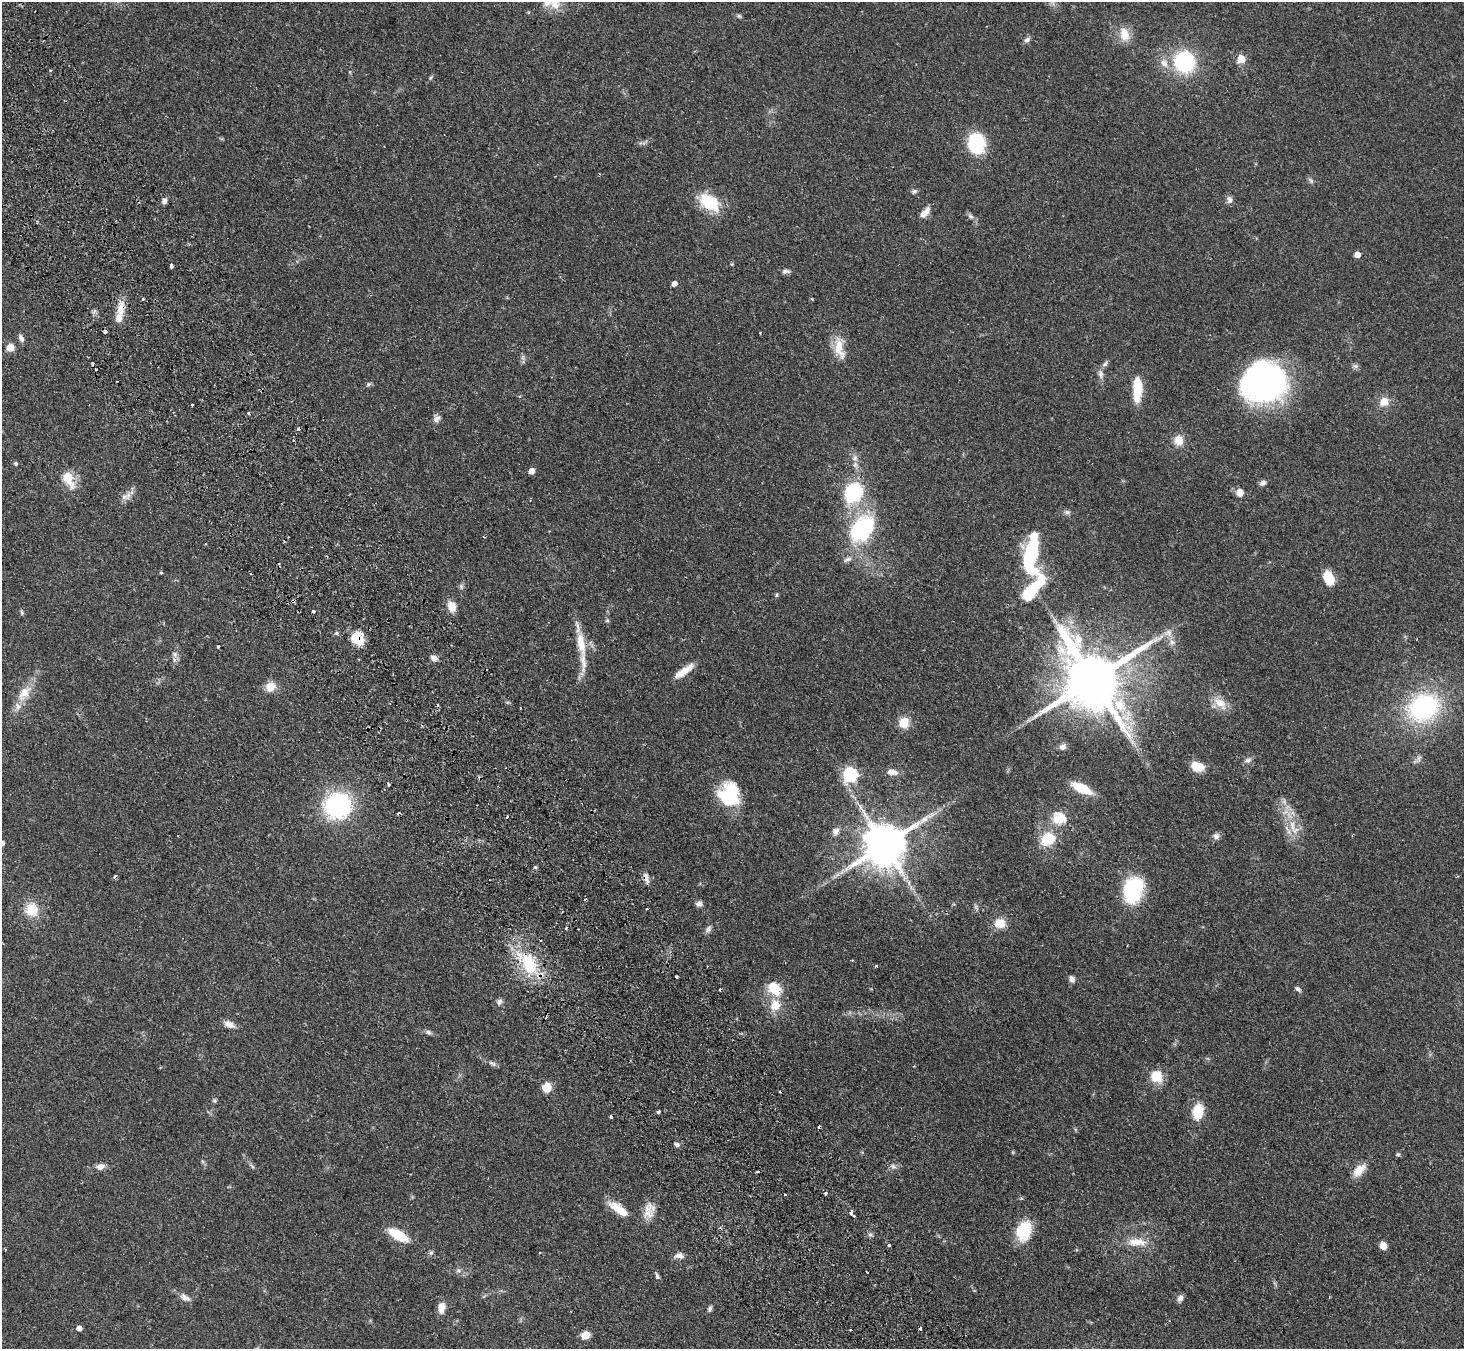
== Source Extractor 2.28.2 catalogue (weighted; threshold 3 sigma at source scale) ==
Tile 11 of 4 x 4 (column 3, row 3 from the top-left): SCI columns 2977-4438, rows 1678-3024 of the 5952 x 5912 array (HDU 1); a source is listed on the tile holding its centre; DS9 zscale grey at full resolution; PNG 1466 x 1351 px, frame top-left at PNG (2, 2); no overlay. Shown black and unused: <1% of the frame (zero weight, under 2 of 3 exposures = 3% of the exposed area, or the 3 px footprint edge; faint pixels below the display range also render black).
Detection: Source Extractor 2.28.2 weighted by HDU 2 'WHT'; one run over the whole footprint, this tile lists its part. Background 0.0677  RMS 0.0052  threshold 0.0234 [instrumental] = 3 sigma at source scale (4.5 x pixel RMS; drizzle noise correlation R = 1.50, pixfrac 1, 0.05/0.05 arcsec/px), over >= 5 px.
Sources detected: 169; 1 too faint to see at this stretch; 1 inside a brighter object's white glare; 14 cosmic-ray / hot-pixel residue — not listed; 7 inside a brighter listed object's ellipse — not listed separately; the other 146 listed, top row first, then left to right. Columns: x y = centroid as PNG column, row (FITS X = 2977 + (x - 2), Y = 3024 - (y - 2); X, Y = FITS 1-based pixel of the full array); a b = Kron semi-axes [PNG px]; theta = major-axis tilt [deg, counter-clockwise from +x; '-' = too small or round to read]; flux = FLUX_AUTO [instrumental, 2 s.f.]
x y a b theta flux
1053 2 10 4 -77 1.2
555 5 15 10 -49 5.9
739 16 7 4 -44 0.8
1124 34 18 12 -76 7.3
1027 40 9 6 26 1.5
1241 59 6 6 - 9.5
1184 62 14 14 - 54
1164 63 14 10 -49 4.6
50 70 4 2 - 0.54
431 77 6 4 70 0.67
976 143 16 12 -85 40
1311 181 10 5 -48 1.2
914 191 8 6 18 1.2
1229 199 10 7 -81 1.9
164 201 7 6 - 1.8
709 202 27 17 -37 18
925 212 15 7 47 4.4
971 216 9 5 -27 1.5
189 244 4 3 - 0.66
1357 254 5 4 - 4.8
171 265 4 3 - 3
785 271 10 6 5 1.7
674 284 5 5 - 2.9
143 299 3 3 - 1.3
120 310 24 9 81 7.6
21 338 10 6 -65 1.9
839 345 24 14 -89 8.3
10 347 5 5 - 11
523 357 7 4 71 1.1
1105 364 10 6 46 1.5
1355 366 8 6 -20 1.3
1101 374 11 7 -75 2.3
117 381 2 2 - 0.39
1264 382 45 40 14 120
368 384 7 5 40 0.96
1138 391 22 9 82 14
1384 402 12 10 47 5.7
192 405 3 3 - 0.68
248 413 4 3 - 0.65
437 418 10 8 54 2.2
1179 440 10 9 - 6.4
855 458 9 7 78 2.2
16 464 4 4 - 0.96
531 471 5 5 - 4
68 478 10 6 -62 19
1263 483 8 6 24 1.6
853 492 12 9 59 59
1240 492 9 9 - 3.7
128 495 12 8 73 3.3
1067 512 9 6 -10 1.3
862 529 32 23 50 50
1031 556 47 15 83 46
848 559 13 6 26 2.2
161 573 5 4 - 0.59
1328 578 16 10 -67 9.1
1041 579 18 11 -68 8.2
461 586 8 6 -76 1.2
777 595 6 4 88 0.62
293 601 4 3 - 1.6
452 606 12 9 -74 5.6
313 611 3 3 - 1.6
22 613 7 5 -75 0.92
607 620 5 5 - 0.74
337 633 7 5 15 1
1168 633 12 10 15 3.6
357 638 15 13 -50 11
1172 642 8 6 -87 2
581 644 36 10 -80 12
175 654 8 7 - 2
434 658 9 6 -23 2.2
684 671 26 7 35 7.6
1092 680 18 18 - 4500
270 687 12 10 42 6
24 693 25 13 54 9.4
1220 703 22 12 -41 7.1
1423 707 31 24 25 76
904 723 10 10 - 9
1063 747 8 7 - 2.3
1418 759 13 6 48 1.9
1248 760 11 7 22 1.9
1197 767 12 8 -20 9.8
892 772 12 7 -8 4.2
850 775 6 6 - 88
1082 788 20 8 -26 16
729 794 24 20 -89 32
338 806 22 21 - 72
1058 820 23 14 -34 9.1
1292 826 21 8 -88 7.5
836 831 9 9 - 2.6
1216 836 9 8 - 2
1047 839 12 11 - 17
2 843 5 4 - 1.5
885 845 13 11 32 2200
535 867 5 4 - 0.73
842 872 10 4 56 1.4
646 877 13 6 -77 2.5
1133 890 25 18 76 39
699 904 8 6 -10 2
32 909 15 14 - 12
1000 923 12 10 -5 7.6
708 929 12 6 55 1.8
529 964 30 19 -69 26
876 966 3 3 - 0.66
677 977 3 3 - 1.1
1072 979 9 6 -65 1.7
774 988 17 13 -48 12
1298 989 8 5 -41 1.4
499 1002 8 7 - 1.6
775 1005 10 9 - 9.1
229 1024 15 7 -25 3.5
429 1032 10 6 -24 1.4
492 1063 13 6 -25 1.6
1157 1077 16 13 -52 8.9
547 1087 9 8 - 8.1
215 1100 6 5 - 0.87
658 1112 4 3 - 0.99
1198 1112 11 7 84 20
611 1117 3 3 - 2
677 1144 7 5 -31 1.3
1398 1154 6 5 - 0.82
202 1161 6 4 -70 0.74
100 1166 12 8 7 3
252 1166 9 4 -39 1
893 1166 8 7 - 1.8
1359 1170 19 10 46 6.5
826 1193 3 3 - 1.5
619 1209 27 9 -36 10
649 1211 23 14 75 6.7
851 1213 7 5 -59 1.8
1024 1230 21 15 73 19
870 1234 6 5 - 1.1
398 1235 20 8 -30 16
1137 1242 26 10 -3 8.8
889 1245 4 4 - 0.9
1383 1245 8 7 - 3.8
431 1252 6 5 - 0.93
679 1255 13 7 0 2.7
458 1270 8 7 - 1.5
657 1276 10 4 -64 1.2
185 1297 16 8 -29 3.2
1180 1298 9 7 60 1.9
441 1308 11 7 84 5.6
710 1309 8 5 77 1.1
79 1328 5 4 - 3.2
920 1329 4 3 - 2.9
585 1335 9 7 25 5.7
Overlapping masked pixels (flux is a lower limit): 6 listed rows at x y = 120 310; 293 601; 357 638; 338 806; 646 877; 529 964
Isophote crosses this tile's border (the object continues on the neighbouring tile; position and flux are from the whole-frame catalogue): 3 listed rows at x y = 1053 2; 555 5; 2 843